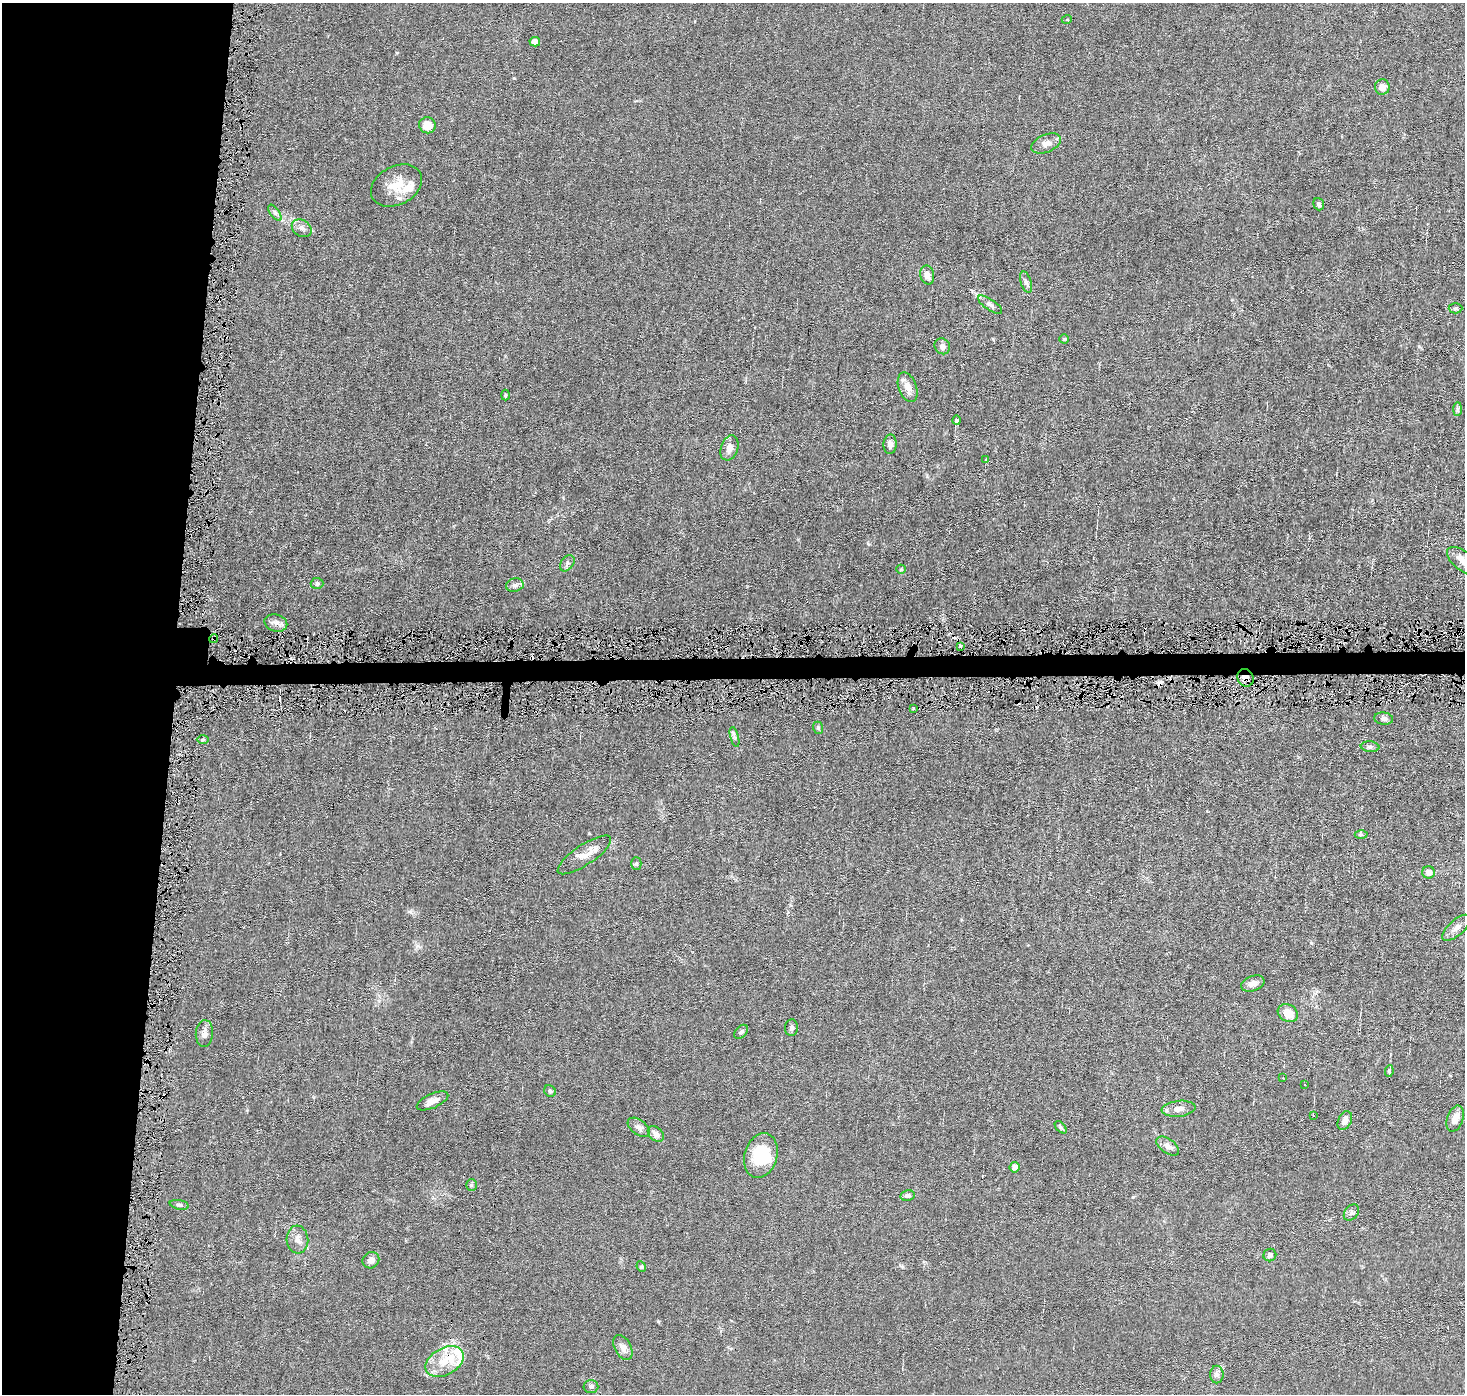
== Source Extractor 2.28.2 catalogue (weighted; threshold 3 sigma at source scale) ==
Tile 4 of 3 x 3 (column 1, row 2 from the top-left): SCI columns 1-1463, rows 1495-2886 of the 4389 x 4421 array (HDU 1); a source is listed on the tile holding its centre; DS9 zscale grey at full resolution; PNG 1467 x 1396 px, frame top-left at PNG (2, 3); each listed source drawn as its Kron ellipse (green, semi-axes under 4 px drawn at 4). Shown black and unused: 13% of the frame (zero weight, under 4 of 8 exposures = <1% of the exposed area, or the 3 px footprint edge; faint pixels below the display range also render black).
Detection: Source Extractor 2.28.2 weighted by HDU 2 'WHT'; one run over the whole footprint, this tile lists its part. Background 0.0148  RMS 0.0022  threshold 0.00894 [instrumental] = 3 sigma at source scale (4.09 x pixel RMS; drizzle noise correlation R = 1.36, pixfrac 0.8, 0.05/0.05 arcsec/px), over >= 5 px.
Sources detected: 83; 1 inside a brighter object's white glare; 4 cosmic-ray / hot-pixel residue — neither listed nor drawn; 4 inside a brighter listed object's ellipse — not listed separately; the other 74 listed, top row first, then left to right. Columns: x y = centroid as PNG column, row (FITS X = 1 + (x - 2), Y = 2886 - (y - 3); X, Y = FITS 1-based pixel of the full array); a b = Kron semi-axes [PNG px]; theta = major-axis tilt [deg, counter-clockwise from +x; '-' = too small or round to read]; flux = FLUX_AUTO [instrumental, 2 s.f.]
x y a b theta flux
1067 19 5 3 - 0.16
535 42 5 4 - 1.4
1382 87 7 7 - 1.3
427 125 8 8 - 3.1
1046 143 16 8 23 1.4
396 186 27 19 28 4.3
1319 204 6 5 - 0.45
275 213 9 4 -55 0.53
302 228 10 8 -35 1
927 275 9 7 -78 1.4
1026 282 11 5 -73 0.58
990 305 14 5 -34 0.69
1455 308 7 5 2 0.35
1064 339 4 4 - 0.2
942 346 8 7 - 0.82
908 387 15 9 -69 1.8
505 395 5 3 - 0.18
1457 409 7 4 90 0.34
957 420 5 3 - 1.2
890 444 10 6 87 0.85
729 448 13 8 70 1.5
986 459 3 3 - 0.19
1463 561 19 9 -38 2.9
567 563 9 6 52 0.58
901 569 5 4 - 0.21
317 583 6 5 - 0.5
515 585 9 6 13 0.73
276 623 11 8 -16 1
214 639 4 3 - 0.47
960 646 3 3 - 0.78
1246 678 9 8 - 1.2
913 708 3 3 - 0.48
1384 719 9 6 -7 0.7
818 728 6 4 -69 0.3
734 737 10 4 -75 0.49
203 739 6 4 1 0.28
1370 747 9 5 -6 0.51
1361 835 6 4 0 0.3
584 855 31 10 34 2.6
636 864 6 5 - 0.32
1429 872 6 6 - 1.1
1456 928 17 7 42 1.3
1253 983 12 7 19 1.2
1288 1013 10 8 -29 2.6
792 1028 8 6 86 0.56
741 1032 8 5 45 0.48
204 1033 13 8 85 1.1
1389 1071 6 3 82 0.52
1283 1078 2 2 - 0.14
1305 1084 3 2 - 0.17
550 1091 6 5 - 0.41
432 1101 17 7 24 1.3
1178 1109 17 8 6 1.5
1313 1115 3 3 - 0.23
1455 1119 13 8 72 1.9
1345 1121 10 6 65 1.1
639 1127 12 7 -37 0.9
1061 1127 7 4 -46 0.33
656 1134 9 6 -41 1.3
1168 1146 13 7 -35 1.1
761 1156 23 16 73 7.8
1014 1167 5 5 - 0.67
471 1185 6 5 - 0.31
907 1195 7 5 10 0.66
179 1205 9 4 -11 0.41
1351 1213 9 6 49 0.56
297 1239 14 11 -85 1.4
1270 1255 6 6 - 0.56
371 1260 8 8 - 0.98
641 1267 5 4 - 0.28
623 1347 13 8 -59 1.2
445 1362 20 13 29 4.2
1217 1375 9 6 -90 0.6
591 1387 7 6 - 0.55
Overlapping masked pixels (flux is a lower limit): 2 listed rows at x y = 214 639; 1246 678
Isophote crosses this tile's border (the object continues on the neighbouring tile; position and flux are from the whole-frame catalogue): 1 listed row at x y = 1463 561
Unlisted compact peaks at least as high as the median listed source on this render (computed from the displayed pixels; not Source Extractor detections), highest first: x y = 514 78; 410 912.